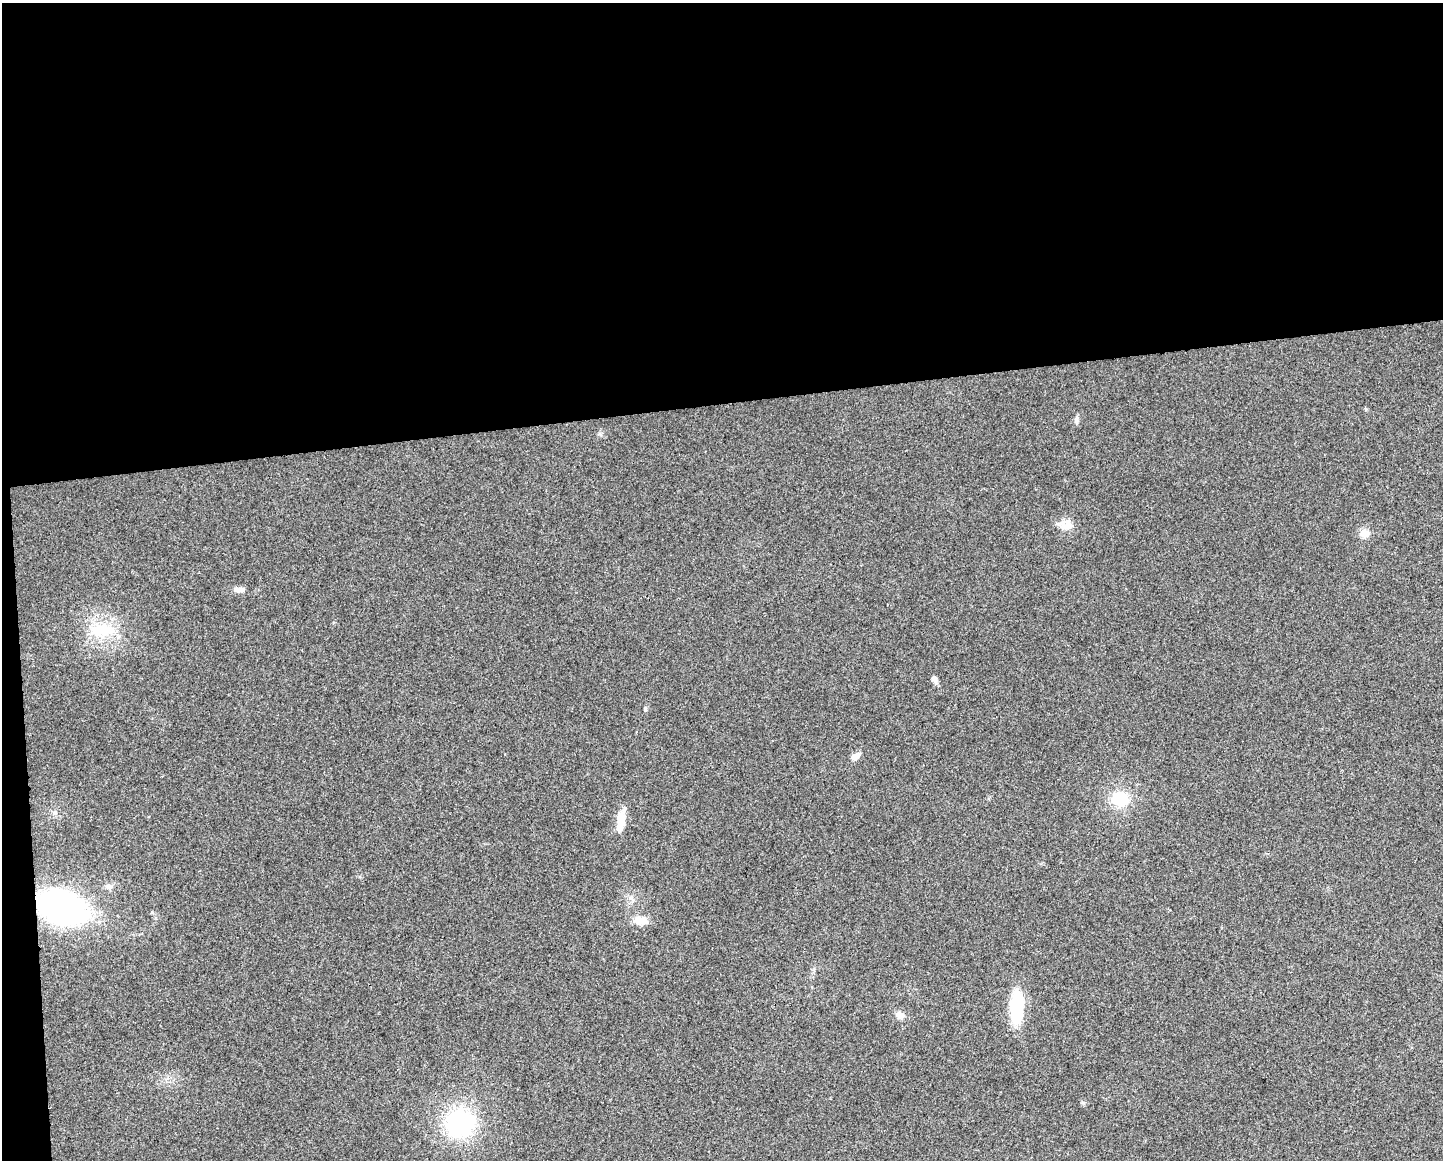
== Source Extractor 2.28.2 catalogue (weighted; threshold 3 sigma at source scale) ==
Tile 1 of 3 x 4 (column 1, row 1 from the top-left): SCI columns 12-1452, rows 3476-4633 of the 4391 x 4633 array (HDU 1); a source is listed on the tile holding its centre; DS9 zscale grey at full resolution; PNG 1445 x 1162 px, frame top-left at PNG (2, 3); no overlay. Shown black and unused: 36% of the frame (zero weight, under 2 of 3 exposures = <1% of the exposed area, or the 3 px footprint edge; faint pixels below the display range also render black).
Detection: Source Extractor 2.28.2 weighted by HDU 2 'WHT'; one run over the whole footprint, this tile lists its part. Background 0.0515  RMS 0.0069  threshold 0.0308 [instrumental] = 3 sigma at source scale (4.5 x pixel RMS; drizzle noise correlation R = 1.50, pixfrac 1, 0.0396/0.0396 arcsec/px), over >= 5 px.
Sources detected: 17; all 17 listed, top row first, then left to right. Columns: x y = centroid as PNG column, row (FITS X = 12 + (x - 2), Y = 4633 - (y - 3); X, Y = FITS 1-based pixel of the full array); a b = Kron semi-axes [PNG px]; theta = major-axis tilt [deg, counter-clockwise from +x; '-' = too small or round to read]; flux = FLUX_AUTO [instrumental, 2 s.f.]
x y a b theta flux
1076 420 12 5 83 2
1065 524 20 12 23 7
1364 533 11 10 - 5.7
239 590 15 6 1 3.9
102 630 36 18 3 28
934 679 10 6 -61 2.6
645 709 6 4 90 1
855 756 12 7 32 4.3
1120 799 16 13 4 24
54 813 7 4 89 1.4
620 821 24 11 -90 11
109 887 10 7 0 2.5
61 907 29 19 -21 290
641 920 18 11 -8 7.8
1017 1008 30 12 88 45
900 1015 11 9 -25 4.1
460 1123 33 29 7 74
Overlapping masked pixels (flux is a lower limit): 1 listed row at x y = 61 907
Unlisted compact peaks at least as high as the median listed source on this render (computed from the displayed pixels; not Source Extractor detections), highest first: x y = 1083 1103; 1366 409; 600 434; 360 877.